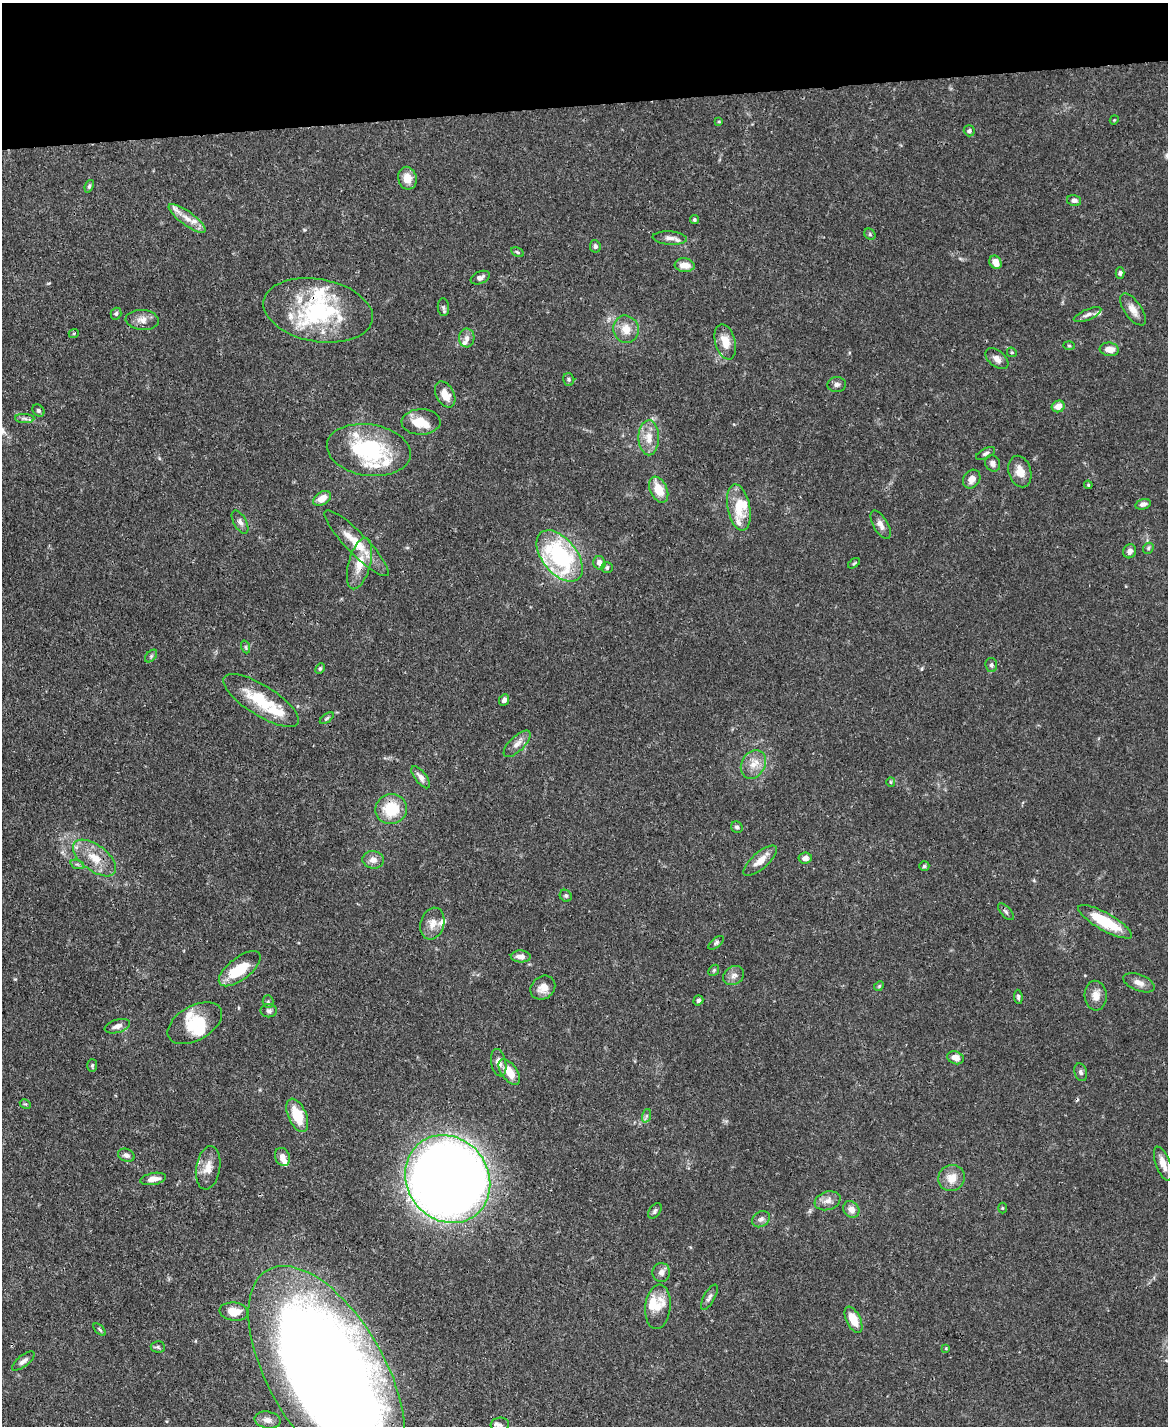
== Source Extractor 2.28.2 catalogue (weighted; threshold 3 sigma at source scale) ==
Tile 3 of 4 x 3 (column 3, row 1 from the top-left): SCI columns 2333-3498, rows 3090-4513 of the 4666 x 4644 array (HDU 1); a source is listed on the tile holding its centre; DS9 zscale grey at full resolution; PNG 1170 x 1428 px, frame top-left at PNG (2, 3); each listed source drawn as its Kron ellipse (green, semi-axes under 4 px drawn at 4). Shown black and unused: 7% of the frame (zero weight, under 3 of 4 exposures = <1% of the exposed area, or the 3 px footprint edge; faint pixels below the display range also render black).
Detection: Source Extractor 2.28.2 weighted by HDU 2 'WHT'; one run over the whole footprint, this tile lists its part. Background 0.0889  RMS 0.0036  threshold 0.0163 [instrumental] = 3 sigma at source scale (4.5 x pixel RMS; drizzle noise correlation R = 1.50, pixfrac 1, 0.05/0.05 arcsec/px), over >= 5 px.
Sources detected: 154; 4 inside a brighter object's white glare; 1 cosmic-ray / hot-pixel residue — neither listed nor drawn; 21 inside a brighter listed object's ellipse — not listed separately; the other 128 listed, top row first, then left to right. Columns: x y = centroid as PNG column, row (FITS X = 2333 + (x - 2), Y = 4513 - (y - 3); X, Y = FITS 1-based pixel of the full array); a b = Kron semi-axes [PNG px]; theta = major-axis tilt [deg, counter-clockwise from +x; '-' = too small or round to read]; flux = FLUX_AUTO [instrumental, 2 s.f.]
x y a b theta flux
1114 120 4 3 - 0.33
719 122 4 4 - 0.39
969 131 6 5 - 1
407 178 11 9 -79 4.7
89 186 6 4 69 0.63
1074 200 7 5 -13 1.3
187 218 22 7 -36 3.9
694 220 4 4 - 0.57
870 234 6 5 - 0.62
670 238 17 6 -4 2.3
595 246 6 5 - 0.82
517 252 7 4 -28 0.53
995 262 7 5 -59 3.9
685 265 10 7 -6 4.2
1120 273 5 4 - 0.74
480 278 10 6 24 1.6
443 307 9 5 -85 0.81
1133 309 18 8 -55 3.3
318 310 55 31 -10 42
116 314 6 5 - 0.76
1088 315 15 5 22 1.5
142 320 16 10 -4 3.1
626 329 14 12 -68 4.9
74 333 5 3 - 0.34
467 338 9 7 87 1.7
725 342 18 10 -75 5.6
1069 346 6 4 -2 0.45
1109 349 9 6 -7 3.2
1012 352 5 4 - 0.46
997 359 13 8 -40 2.2
569 379 6 5 - 0.71
837 385 9 7 3 1.2
445 395 14 9 -61 4.7
1058 406 7 5 21 3.4
38 410 7 5 -45 0.74
25 419 10 4 -1 1
421 422 19 12 1 7.1
649 438 17 10 -90 5.1
369 450 42 25 -9 31
986 454 10 5 28 0.94
993 463 8 7 - 1.6
1020 472 16 11 -74 4.5
972 479 10 8 55 2.8
1088 485 4 3 - 0.38
659 490 14 8 -65 7.1
322 498 10 6 31 3.9
1143 504 8 5 15 1.4
739 507 23 11 -79 9.6
240 522 13 6 -60 1.6
881 525 15 7 -60 2.4
357 543 44 10 -46 9.9
1148 548 6 5 - 0.59
1130 551 7 6 - 1.6
560 556 30 17 -51 46
599 563 7 6 - 2.3
854 563 7 3 37 0.47
360 564 26 11 75 7.4
607 567 6 5 - 0.83
246 647 6 4 -71 0.6
151 656 7 4 46 0.75
991 665 7 6 - 0.92
320 669 5 4 - 0.54
261 700 43 15 -32 16
504 700 6 5 - 1.3
327 718 8 4 35 0.6
517 744 17 7 45 2.5
753 764 15 11 61 4.5
421 777 13 5 -52 1.9
891 782 5 4 - 0.46
391 809 16 15 - 13
737 827 6 5 - 0.89
95 858 25 13 -37 8.1
805 858 6 5 - 2.1
373 860 11 9 -5 2.5
760 861 21 8 41 4.3
77 864 7 4 -19 0.82
924 866 5 4 - 0.66
566 896 6 5 - 0.75
1006 912 10 5 -48 0.98
1105 922 30 8 -29 16
432 924 16 11 74 3.8
716 943 9 5 38 0.83
521 956 10 6 -3 2.6
240 969 25 11 38 11
714 970 6 4 46 0.55
734 976 11 9 33 2
1139 983 16 8 -21 2.6
879 986 5 4 - 0.43
543 988 13 11 40 3.5
1096 996 15 11 -87 3.6
1018 997 7 4 -83 0.75
698 1000 5 4 - 0.99
268 1002 6 5 - 0.63
269 1011 8 6 -1 1
195 1023 30 17 30 11
117 1026 13 6 17 2
955 1058 8 6 -21 3
499 1063 14 7 -77 2.7
92 1065 6 5 - 0.61
509 1072 15 8 -53 6.6
1081 1072 9 6 -71 1.1
25 1104 6 3 -30 0.42
297 1115 18 9 -66 11
646 1116 7 4 71 0.76
126 1155 9 6 -20 1.2
282 1157 9 7 -65 2.7
1163 1164 18 7 -70 4.3
208 1168 22 12 80 4.9
951 1178 13 13 - 4.9
153 1179 13 6 11 3.3
448 1179 46 40 -53 550
828 1201 13 9 18 2.7
1002 1208 5 3 - 0.32
851 1209 9 7 -52 2.7
655 1211 9 5 56 0.99
761 1219 9 7 35 1.5
661 1272 9 8 - 1.9
709 1297 14 5 61 1.4
658 1307 22 12 84 5.7
234 1312 14 9 -8 5.3
853 1320 14 7 -64 6.9
100 1330 7 3 -45 0.53
158 1347 7 6 - 0.72
946 1348 4 3 - 0.31
23 1361 14 5 38 1.5
327 1373 119 58 -60 820
268 1420 13 8 -10 2.4
500 1425 9 7 6 1.1
Overlapping masked pixels (flux is a lower limit): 2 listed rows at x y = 318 310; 327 1373
Isophote crosses this tile's border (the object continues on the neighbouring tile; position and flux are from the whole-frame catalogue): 2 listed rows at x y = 1163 1164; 327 1373